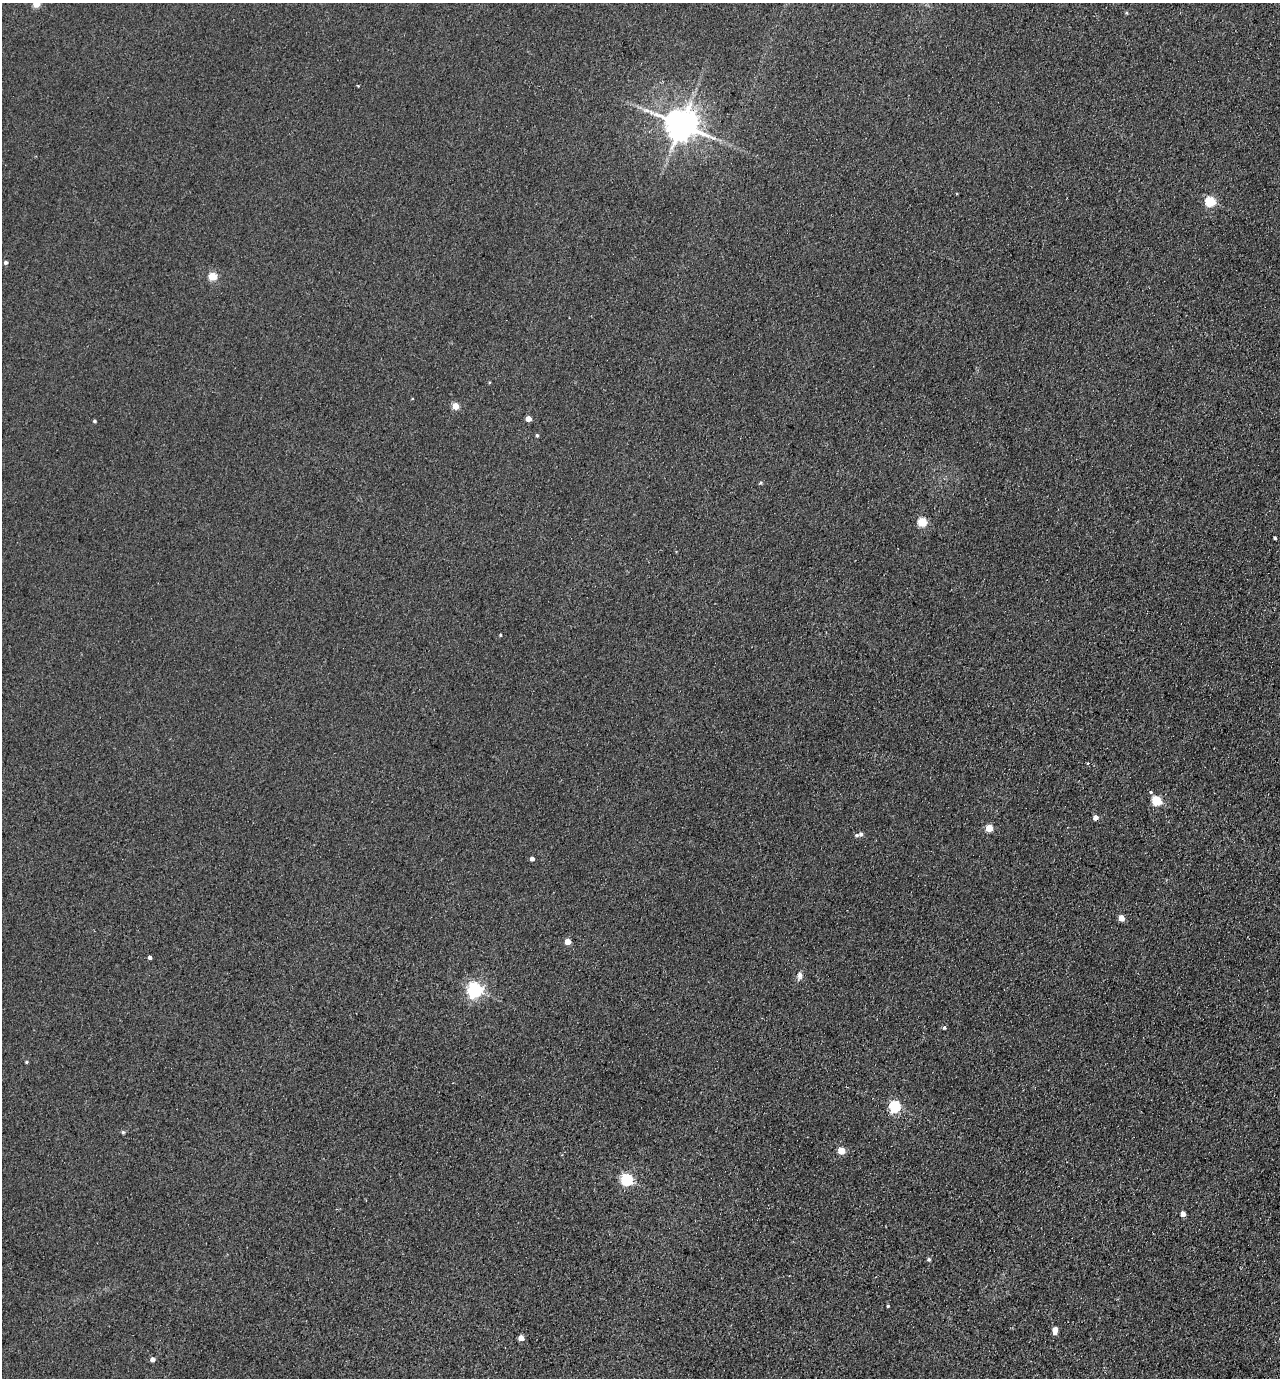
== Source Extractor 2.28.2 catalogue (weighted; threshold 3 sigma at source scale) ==
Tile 6 of 4 x 4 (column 2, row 2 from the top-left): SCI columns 1473-2750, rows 2780-4155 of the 5630 x 5558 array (HDU 1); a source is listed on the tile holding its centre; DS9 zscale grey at full resolution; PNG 1282 x 1380 px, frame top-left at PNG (2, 3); no overlay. Shown black and unused: <1% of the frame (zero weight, under 2 of 3 exposures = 3% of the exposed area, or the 3 px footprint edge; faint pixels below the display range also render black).
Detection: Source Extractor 2.28.2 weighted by HDU 2 'WHT'; one run over the whole footprint, this tile lists its part. Background 0.116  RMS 0.012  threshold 0.0549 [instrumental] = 3 sigma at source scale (4.5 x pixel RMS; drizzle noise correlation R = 1.50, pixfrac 1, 0.05/0.05 arcsec/px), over >= 5 px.
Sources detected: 40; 1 cosmic-ray / hot-pixel residue — not listed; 1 inside a brighter listed object's ellipse — not listed separately; the other 38 listed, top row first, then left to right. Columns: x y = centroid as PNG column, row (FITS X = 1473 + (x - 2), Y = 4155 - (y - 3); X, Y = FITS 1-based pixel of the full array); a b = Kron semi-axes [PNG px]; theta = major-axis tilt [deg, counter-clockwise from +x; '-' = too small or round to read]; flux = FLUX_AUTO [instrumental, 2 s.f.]
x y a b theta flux
36 4 5 5 - 31
358 86 3 3 - 0.99
681 124 10 9 - 2500
1210 201 5 5 - 82
6 262 4 4 - 2.8
213 276 5 5 - 41
455 406 4 4 - 23
528 419 4 4 - 14
94 421 3 3 - 2
537 435 4 3 - 1.8
761 483 5 5 - 1.8
922 522 5 5 - 57
1275 538 3 3 - 1.7
500 635 3 3 - 2.2
1088 763 3 2 - 2.4
1151 792 3 3 - 3.6
1156 800 6 5 - 60
1095 817 4 4 - 7.4
989 828 5 5 - 28
861 834 5 5 - 2.7
532 859 4 4 - 4.6
1121 918 4 4 - 16
567 941 4 4 - 16
150 957 4 3 - 3.7
799 976 11 7 81 5.2
475 990 6 6 - 350
944 1028 5 4 - 1.7
26 1062 4 3 - 1.5
895 1106 5 5 - 120
123 1132 5 5 - 1.8
841 1150 5 5 - 30
627 1179 6 5 - 150
1183 1214 4 4 - 8.3
929 1259 5 5 - 2.3
888 1306 3 3 - 1.4
1055 1330 6 4 79 14
521 1338 4 4 - 13
152 1359 4 4 - 5.9
Isophote crosses this tile's border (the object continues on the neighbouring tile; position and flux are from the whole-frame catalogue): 1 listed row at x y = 36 4